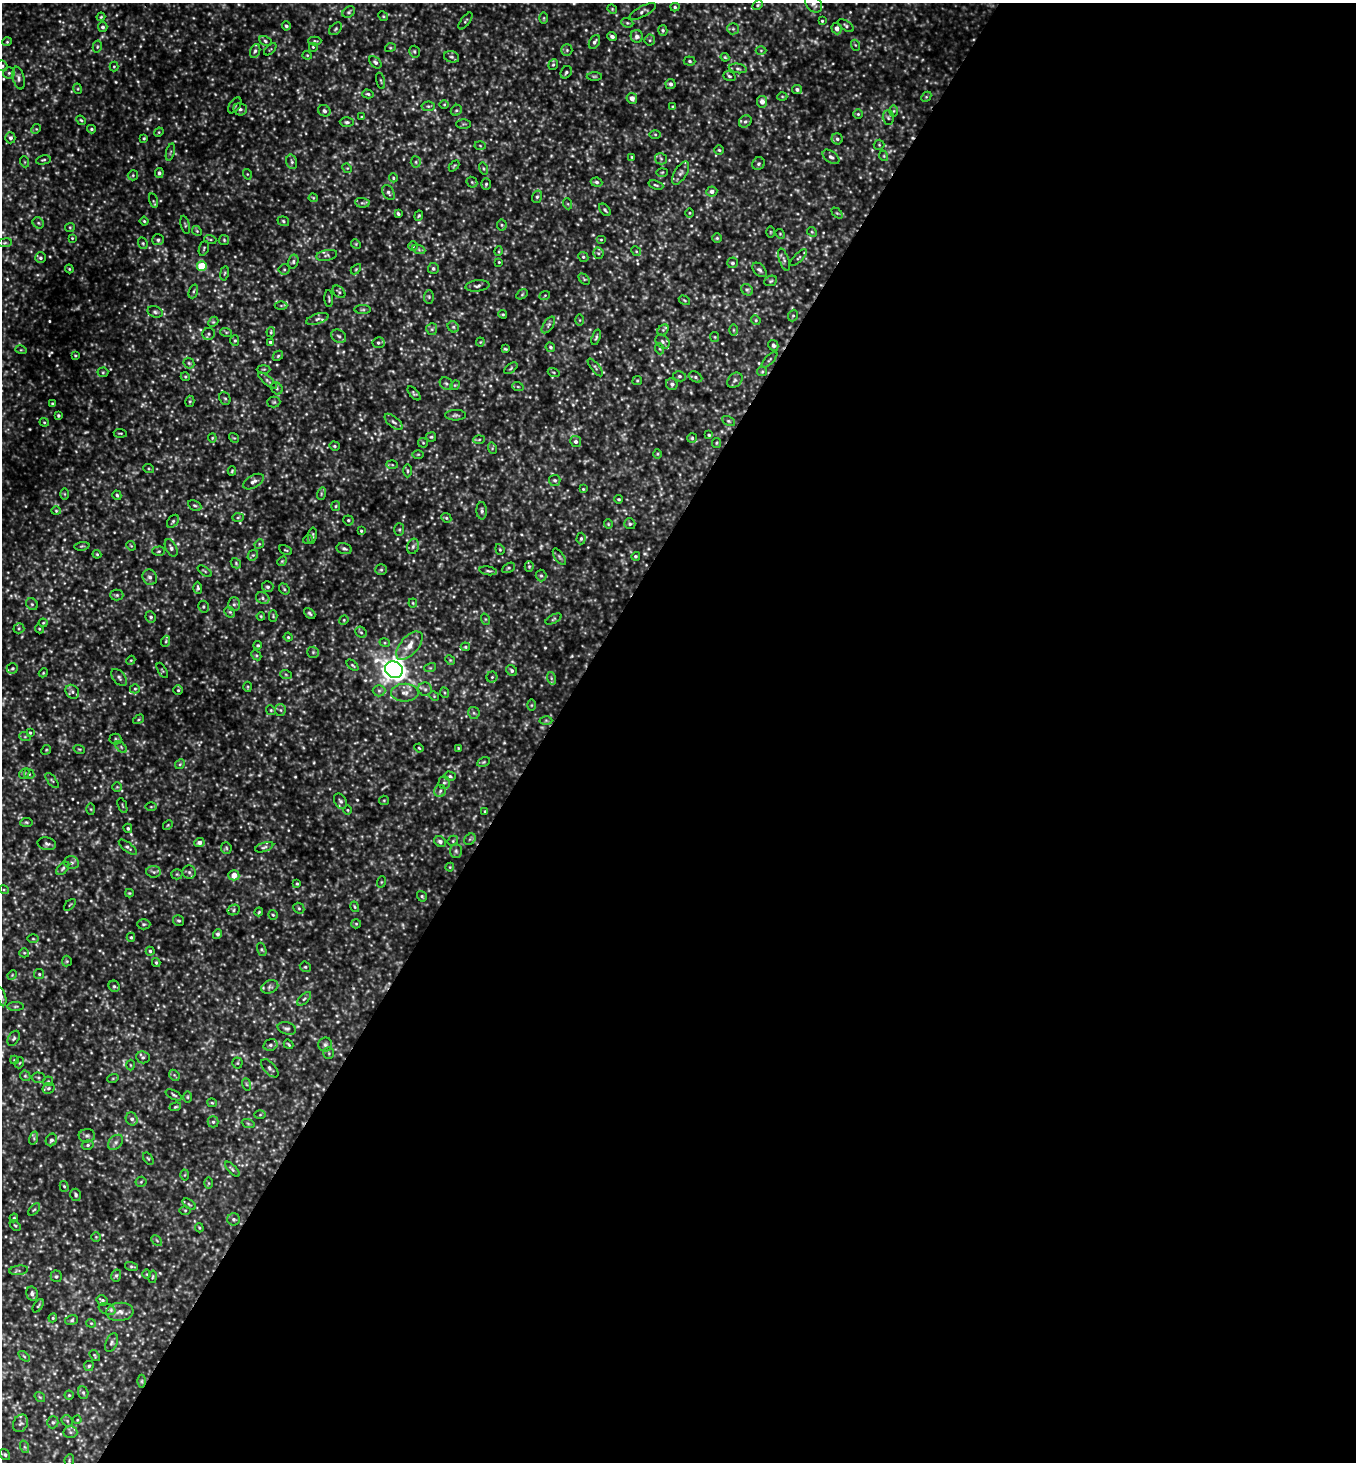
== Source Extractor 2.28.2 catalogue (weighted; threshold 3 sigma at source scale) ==
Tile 12 of 4 x 4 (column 4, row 3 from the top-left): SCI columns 4352-5705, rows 1464-2923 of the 5857 x 5850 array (HDU 1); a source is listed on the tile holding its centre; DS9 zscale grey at full resolution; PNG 1358 x 1464 px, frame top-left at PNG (2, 3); each listed source drawn as its Kron ellipse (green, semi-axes under 4 px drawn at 4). Shown black and unused: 60% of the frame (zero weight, under 3 of 4 exposures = <1% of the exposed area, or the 3 px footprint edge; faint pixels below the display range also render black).
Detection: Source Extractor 2.28.2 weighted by HDU 2 'WHT'; one run over the whole footprint, this tile lists its part. Background 0.137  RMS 0.028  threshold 0.125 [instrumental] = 3 sigma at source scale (4.5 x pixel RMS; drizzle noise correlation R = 1.50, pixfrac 1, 0.05/0.05 arcsec/px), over >= 5 px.
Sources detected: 638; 39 too faint to see at this stretch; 1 cosmic-ray / hot-pixel residue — neither listed nor drawn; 7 inside a brighter listed object's ellipse — not listed separately; of the other 591, all 500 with FLUX_AUTO >= 2.71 (the completeness limit of this list) listed and drawn (91 fainter detections not listed), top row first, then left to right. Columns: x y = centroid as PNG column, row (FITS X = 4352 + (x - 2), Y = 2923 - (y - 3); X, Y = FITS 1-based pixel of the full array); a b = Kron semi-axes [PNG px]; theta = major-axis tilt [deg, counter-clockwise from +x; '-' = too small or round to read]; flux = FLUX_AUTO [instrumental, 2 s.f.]
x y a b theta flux
814 4 10 7 -47 12
758 5 6 4 28 3.9
675 7 4 4 - 4.8
612 9 5 4 - 3
643 11 14 5 29 8.3
349 12 7 5 35 5.4
383 16 5 4 - 3
101 17 4 3 - 3
544 18 6 4 89 3.2
465 21 10 4 54 5.4
822 21 3 3 - 3.4
627 23 6 4 -20 4.2
286 26 4 4 - 6.1
846 26 9 4 -36 5.9
103 27 5 5 - 7.6
336 29 7 5 43 5.1
733 29 6 5 - 5.3
837 29 6 5 - 16
663 30 5 4 - 4.9
612 36 5 4 - 8.8
637 36 6 6 - 11
650 40 5 5 - 4.7
265 41 6 4 -29 4.9
315 41 6 4 0 4.5
7 42 4 4 - 3.2
594 42 7 5 59 7.8
855 45 5 3 - 3
97 47 6 4 78 4.5
313 47 5 5 - 3.9
390 48 5 3 - 3.1
270 49 7 3 44 2.7
567 50 6 5 - 5.2
761 50 5 3 - 2.8
255 51 7 5 69 7.1
414 52 6 5 - 5.2
307 55 4 4 - 3
452 57 8 5 -16 6.9
725 57 4 3 - 3.1
690 61 6 4 -6 4.9
375 62 7 5 -44 7.2
553 64 6 4 68 4.3
2 66 6 5 - 5
114 66 5 4 - 3.1
738 68 9 4 -10 6.2
566 72 6 5 - 5.5
9 73 6 5 - 5.6
594 76 7 3 0 3.8
729 76 6 4 -18 4.8
19 78 11 5 -77 9.9
381 81 8 3 -75 3.2
670 84 5 5 - 7.9
78 89 5 3 - 2.9
797 89 5 4 - 7.3
368 94 5 4 - 4.7
782 96 5 3 - 2.9
926 97 6 4 45 3.9
632 98 5 5 - 18
762 102 6 5 - 17
444 104 5 3 - 2.7
235 105 9 5 54 6.3
428 106 7 5 5 5.3
673 107 4 3 - 2.9
240 109 7 6 - 7.4
456 110 6 5 - 4.7
324 111 6 5 - 8
894 111 6 4 89 3.9
858 114 4 4 - 3.8
362 117 4 3 - 3.1
888 118 7 5 -88 6
81 120 5 4 - 3.5
745 121 7 5 41 6.7
347 122 7 4 0 5.3
463 124 7 4 0 4
36 129 5 4 - 3.4
91 129 4 3 - 4.2
159 132 5 4 - 2.9
655 134 5 3 - 3.5
10 138 5 5 - 8
144 138 4 3 - 3.5
837 139 5 5 - 6
879 145 5 5 - 4.1
480 146 5 3 - 3.1
719 150 5 4 - 4.1
170 152 9 3 76 4.7
884 156 5 3 - 3
632 157 3 3 - 2.8
831 157 9 5 -37 9.9
661 159 6 5 - 6.2
43 160 7 4 11 4.7
25 162 5 3 - 2.9
292 162 7 5 -72 6.7
416 162 5 5 - 4.6
758 164 7 6 - 6
454 166 6 3 46 3.4
347 168 5 4 - 3.2
483 169 6 4 -72 4.2
662 172 5 3 - 2.9
159 173 5 4 - 7
681 173 13 6 59 11
247 174 5 3 - 2.8
133 175 5 5 - 4
393 178 4 4 - 2.8
472 182 6 5 - 4.1
596 182 6 4 -9 6.9
486 184 6 5 - 4.5
656 185 8 4 -19 4.3
712 191 5 5 - 12
388 193 8 5 -59 7.4
537 197 6 5 - 5.3
313 198 4 4 - 2.8
153 201 7 4 -75 3.8
362 203 7 5 -6 5.6
568 204 5 3 - 3
605 210 7 4 -50 5.6
690 213 5 3 - 2.7
837 213 6 4 -44 3.8
398 214 4 3 - 4.8
419 216 5 4 - 3.6
144 221 4 4 - 3.7
283 221 6 4 -20 4.5
38 223 6 5 - 4.9
185 225 9 3 -76 4.4
502 225 5 5 - 4.6
70 227 5 4 - 3.3
197 231 5 4 - 4
770 232 6 4 -90 2.9
812 232 5 4 - 3.4
780 234 5 4 - 3.1
72 238 4 4 - 2.7
717 238 5 5 - 4.1
210 239 6 4 -19 3.9
158 240 6 5 - 6.3
224 240 5 5 - 3.9
601 240 5 3 - 3.1
5 243 7 3 8 4.2
143 243 6 4 -69 3.8
356 244 5 4 - 3.4
413 246 5 5 - 3.9
204 248 8 4 72 4.7
419 250 7 4 -20 4.9
499 251 5 3 - 2.9
636 251 5 4 - 3
598 253 5 5 - 5.2
327 255 11 5 10 6.4
583 257 5 4 - 4.8
40 258 5 5 - 6.3
799 258 11 4 45 5.7
784 260 11 4 -71 8
293 262 7 5 75 5.7
499 262 4 3 - 2.7
732 263 5 5 - 5.9
202 266 5 5 - 110
433 268 5 5 - 6
69 269 4 4 - 2.8
284 269 5 5 - 4.3
356 269 6 3 46 3.3
759 270 8 5 -46 7.5
224 273 7 3 81 3.9
584 279 6 4 -45 3.9
771 281 6 5 - 4.6
477 286 12 5 7 8.5
747 290 6 5 - 5.9
193 291 7 4 71 4.9
339 292 7 5 -45 5.7
522 294 6 4 31 3.9
545 295 5 3 - 2.8
429 297 7 5 86 5.3
329 299 8 3 -86 4
684 300 6 3 -31 3.3
281 305 6 4 0 3.9
363 310 8 4 0 4.9
155 312 8 5 -19 7.2
503 314 4 3 - 3.4
793 316 6 4 67 4.2
317 319 11 5 17 10
580 320 6 4 -89 3.3
756 320 5 4 - 3.6
213 322 6 4 42 4.1
548 325 9 5 56 7.2
453 327 6 5 - 6.1
432 329 6 5 - 5.6
663 330 6 4 45 5.3
733 330 6 4 -90 3.6
226 332 6 4 -18 3.9
271 332 5 3 - 3.4
209 334 6 6 - 6.6
339 336 8 6 -34 7.6
596 337 8 4 73 5.3
715 337 5 4 - 3.2
235 340 5 4 - 4.1
270 342 4 3 - 4.7
480 342 4 4 - 2.7
663 342 8 6 -46 7.7
378 343 6 5 - 6.1
773 345 5 4 - 6.2
550 347 5 4 - 5.2
505 349 4 3 - 3.4
660 349 5 3 - 3.4
21 350 6 3 -17 3.1
75 355 4 3 - 2.9
278 356 6 4 45 3.9
770 360 10 4 45 5.1
189 363 6 5 - 4.9
595 367 11 3 -51 5.9
511 368 8 4 36 4.1
264 369 7 3 0 3.5
103 372 5 5 - 4
554 372 6 3 -19 2.8
762 372 5 4 - 3.6
679 376 6 5 - 5.5
185 377 5 4 - 3.3
695 377 7 5 -28 6.1
268 380 12 4 -39 7.4
735 380 9 6 46 8.8
637 381 5 4 - 3.4
446 384 7 5 -38 6.4
672 384 6 5 - 8.3
455 385 5 4 - 3
518 387 6 3 -19 3.5
277 388 6 5 - 5.3
414 393 8 4 -48 4.6
225 398 7 5 -65 5
190 401 6 4 76 3.8
274 402 6 5 - 4.4
52 404 3 3 - 3.2
58 415 3 3 - 4.6
455 415 10 5 1 7.2
728 421 7 4 -27 4.5
44 422 4 4 - 3.1
394 422 11 5 -41 8.3
120 433 6 2 -4 3.2
709 435 4 3 - 4
431 437 5 4 - 3.8
212 438 4 4 - 2.8
234 438 5 4 - 3.4
692 438 5 5 - 4.1
479 439 6 4 3 3.9
576 441 5 5 - 8
423 443 5 5 - 3.5
716 443 5 4 - 3.6
334 446 5 4 - 3.6
492 448 6 4 -74 3.7
418 454 5 3 - 2.9
658 454 5 3 - 2.8
392 465 5 4 - 3.2
149 469 5 3 - 3.1
232 471 5 4 - 3.3
407 471 6 3 -89 4.2
555 480 6 5 - 6.1
253 482 11 6 30 13
583 489 4 4 - 2.8
65 494 6 4 -89 3.3
321 494 6 4 73 4.3
117 495 5 4 - 4.9
619 499 4 3 - 3.4
195 506 7 5 -28 5.6
336 506 5 4 - 3.6
56 511 4 4 - 3.2
482 511 9 5 -87 7.9
238 518 6 4 2 4
446 518 5 4 - 4.3
348 520 5 5 - 4.8
173 521 7 5 52 5
608 524 5 4 - 3
630 524 6 5 - 4.9
399 529 6 5 - 4.2
361 531 4 3 - 3.4
312 536 8 3 80 4.9
581 538 6 4 87 4.5
308 539 5 3 - 2.9
259 544 5 4 - 3.4
82 546 7 4 6 3.8
131 546 5 4 - 3.1
413 546 8 5 73 7.6
171 548 9 5 -63 8.4
344 549 8 5 -14 7.2
500 549 6 4 -69 3.6
286 550 7 3 -26 3.1
159 551 6 4 1 4.4
97 554 4 3 - 3
253 555 6 4 42 4.9
636 556 4 4 - 4.7
559 557 9 4 -55 5.5
282 561 5 4 - 3.4
236 563 6 4 -48 3.9
529 566 5 4 - 3.7
509 568 7 4 27 4.6
381 570 6 5 - 5.2
205 571 8 3 -34 3.6
488 571 9 4 -9 5.4
541 575 6 5 - 5.2
150 577 8 7 - 10
268 587 5 5 - 6.4
198 588 6 4 -88 4.9
284 589 6 4 -49 4.2
117 595 6 5 - 5.4
263 598 7 5 -25 6.8
413 603 4 4 - 3.1
32 604 6 5 - 5.8
234 604 7 6 - 7.2
203 607 6 5 - 5.1
230 612 6 4 -44 4.2
310 613 6 4 -41 5.2
261 616 4 3 - 3.2
273 616 6 4 -89 3.6
151 617 6 5 - 5.9
485 619 6 3 -71 3.4
554 619 9 3 28 4.1
344 620 5 4 - 3.2
43 623 4 4 - 2.9
19 628 5 5 - 4.6
39 629 4 4 - 3.1
361 632 6 5 - 4.8
288 637 4 4 - 3.7
166 641 5 3 - 3.4
385 643 5 3 - 3.5
258 645 4 4 - 3.7
409 646 17 9 49 37
465 647 5 4 - 3.6
313 652 6 5 - 5.1
256 655 6 4 -44 4.4
131 660 5 3 - 3.2
450 660 5 4 - 3.3
352 665 7 3 -42 4
12 668 6 5 - 4.6
430 668 6 4 17 3.8
162 670 8 2 -60 2.8
394 670 9 8 - 2600
512 671 6 5 - 6.6
43 673 4 3 - 2.9
286 675 6 4 -20 3.8
119 677 10 6 -51 8.3
492 677 5 5 - 4.4
551 678 6 4 -72 5.2
248 687 5 3 - 2.9
135 689 5 4 - 4.4
425 689 7 6 - 8.8
178 690 5 5 - 4.3
379 691 6 6 - 6.8
72 692 7 6 - 9
405 693 13 9 -1 23
445 693 5 3 - 3.2
434 696 5 4 - 3.3
531 705 6 4 89 3.2
271 710 5 4 - 3.7
280 710 6 5 - 5.6
474 713 6 5 - 6.1
139 719 6 3 31 3.4
546 720 6 4 0 4.1
30 733 4 3 - 3.2
25 737 6 3 -18 3.4
115 739 6 5 - 4.5
121 747 7 4 -46 4.8
419 748 4 3 - 3.1
458 748 4 4 - 2.8
79 749 6 3 -17 3.3
46 750 5 4 - 3.3
483 762 7 4 27 3.9
180 764 5 4 - 4.1
24 774 6 4 47 4.4
29 774 5 4 - 4.1
450 776 6 4 -16 5.2
52 780 9 2 -50 3.8
444 783 6 5 - 5.7
117 787 5 5 - 3.7
440 791 6 6 - 6.8
384 800 5 4 - 3.3
340 801 8 6 -59 7.4
122 806 8 2 -69 2.9
151 807 6 4 0 3.2
91 809 6 4 -88 3.3
348 810 5 3 - 2.9
485 811 3 3 - 3.1
26 822 6 4 5 4.2
168 825 5 4 - 3.6
128 828 5 4 - 4.8
470 839 6 5 - 5.2
453 841 6 4 47 4.4
440 842 6 5 - 9
199 843 5 4 - 13
47 844 9 6 -12 8.4
128 847 11 4 -38 7.3
264 847 9 4 19 6.1
226 848 6 5 - 4.4
456 851 7 6 - 6.5
72 863 7 6 - 7.5
450 867 4 4 - 2.8
63 868 8 5 46 5.7
154 872 7 5 -3 6.9
189 872 7 6 - 7.6
177 874 5 5 - 4
234 875 5 5 - 31
381 882 6 3 71 3.1
297 884 4 4 - 3.2
4 890 5 3 - 3.3
129 893 4 4 - 2.9
422 896 5 4 - 4.6
70 905 7 2 44 2.7
355 907 5 3 - 3.3
299 908 6 5 - 4.5
234 910 6 5 - 5
259 912 4 3 - 3.1
273 915 5 4 - 3.7
179 921 6 5 - 5.5
144 924 6 5 - 5.4
356 924 5 5 - 3.7
218 934 5 4 - 7.2
131 937 4 4 - 3.9
33 939 6 4 -1 3.5
262 949 7 4 -70 4.3
150 951 4 4 - 4.2
24 953 5 4 - 3.6
67 961 5 5 - 3.6
156 962 4 3 - 3.8
305 967 6 5 - 4.8
39 974 5 5 - 4.5
12 975 5 4 - 3.2
114 986 6 5 - 5.2
270 987 9 6 23 8
2 997 9 4 -76 5.6
304 999 8 4 44 5.8
16 1006 8 4 1 5
287 1028 9 6 -15 8
14 1038 8 5 59 6
289 1044 5 3 - 3.4
270 1045 7 5 15 7
325 1045 7 7 - 8.2
329 1053 6 5 - 4.8
143 1057 7 6 - 6.2
14 1060 4 4 - 2.8
19 1063 5 3 - 2.9
237 1063 5 5 - 3.7
130 1065 5 3 - 2.9
270 1068 11 5 -47 8
174 1075 6 4 -46 4.3
25 1076 6 5 - 4.3
39 1078 7 5 -2 5.1
113 1078 6 3 19 2.9
48 1081 5 5 - 3.9
246 1084 6 4 -71 3.8
49 1088 6 5 - 5.3
174 1095 9 4 -27 5.4
187 1097 6 4 -90 3.7
212 1103 4 4 - 3.1
175 1107 6 4 19 3.6
260 1115 5 4 - 3
132 1119 7 6 - 9.5
213 1122 5 5 - 5.8
248 1123 6 4 -20 4.2
87 1136 8 7 - 8.2
34 1138 7 4 74 5.3
51 1140 6 5 - 7.2
115 1142 9 6 42 9.2
88 1145 6 4 16 5.3
148 1159 7 4 -55 3.5
232 1169 9 3 -46 5.2
185 1175 5 3 - 2.7
141 1182 5 5 - 3.8
209 1183 6 4 -90 3.5
64 1186 5 4 - 4
76 1195 6 5 - 5.8
189 1204 7 4 -35 4.1
34 1210 7 3 47 4.3
185 1210 5 3 - 3.1
14 1218 4 4 - 3.2
234 1219 6 6 - 6
15 1225 7 4 -42 3.9
199 1228 4 3 - 3
96 1237 5 4 - 3.1
157 1240 6 3 -45 3.6
131 1266 7 3 -14 4
19 1270 9 4 6 6.3
147 1274 5 3 - 2.8
56 1276 6 5 - 5.1
116 1276 6 5 - 5
153 1277 6 3 80 3.2
32 1294 7 5 -76 9
102 1300 6 5 - 5.8
38 1306 7 3 55 3.6
107 1309 9 5 -21 7.6
120 1312 14 9 6 21
53 1318 4 4 - 3.5
72 1320 6 5 - 5.3
91 1323 4 4 - 3
112 1343 9 5 66 7.4
95 1355 6 3 -54 3.3
24 1356 6 3 -37 3.5
89 1366 5 5 - 5.2
142 1381 6 4 90 4.4
83 1393 6 5 - 5.2
69 1395 4 4 - 3.4
40 1397 6 3 -35 3.1
77 1420 4 4 - 2.8
67 1421 6 5 - 4.3
53 1422 6 5 - 6.2
20 1423 9 7 64 8.8
70 1432 7 6 - 7.4
25 1447 6 4 -70 4.4
5 1455 6 4 -57 4.6
69 1461 6 4 81 4
Isophote crosses this tile's border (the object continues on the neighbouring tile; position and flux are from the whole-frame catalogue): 3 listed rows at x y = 814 4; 2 66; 2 997